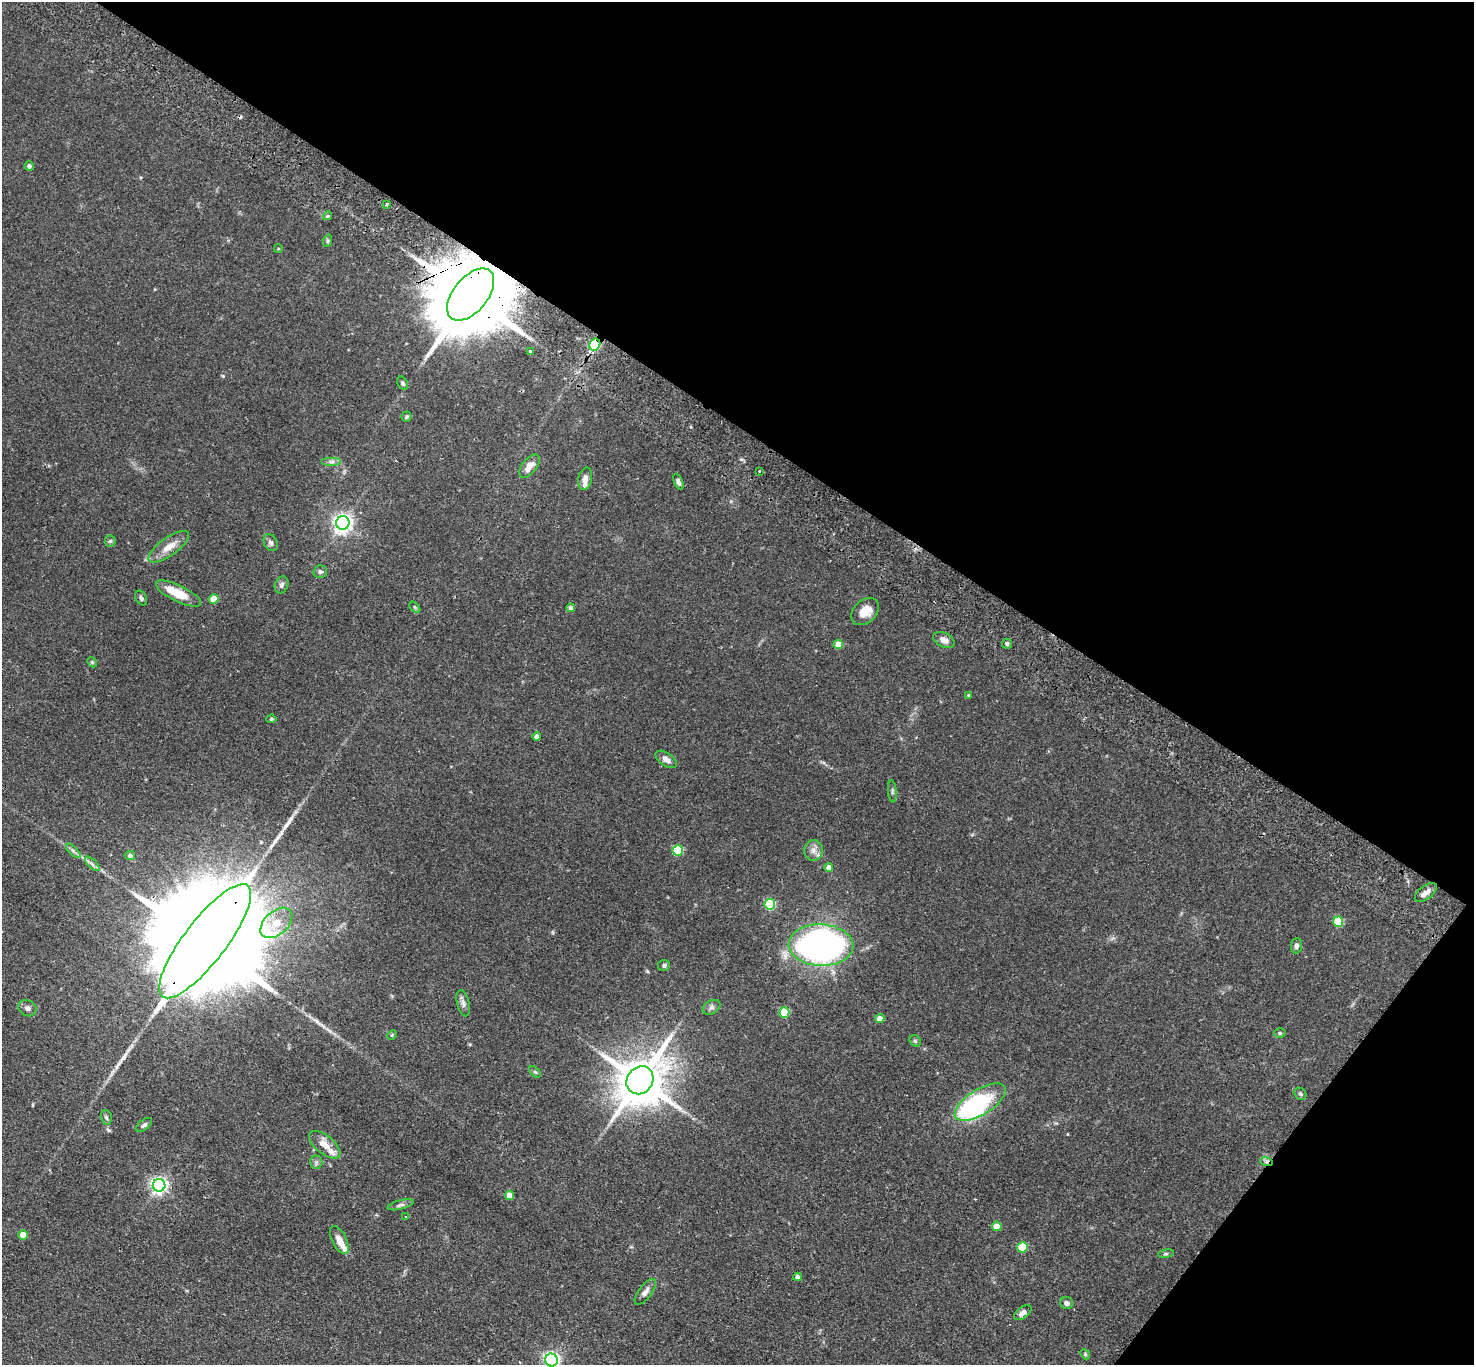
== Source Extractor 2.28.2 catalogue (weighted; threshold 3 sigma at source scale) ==
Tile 8 of 4 x 4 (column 4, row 2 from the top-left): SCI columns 4453-5924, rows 3067-4429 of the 5961 x 5993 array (HDU 1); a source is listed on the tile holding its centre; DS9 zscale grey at full resolution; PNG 1476 x 1367 px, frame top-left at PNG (2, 2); each listed source drawn as its Kron ellipse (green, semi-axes under 4 px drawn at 4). Shown black and unused: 35% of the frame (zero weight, under 2 of 3 exposures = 3% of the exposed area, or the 3 px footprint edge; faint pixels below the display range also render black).
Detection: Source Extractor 2.28.2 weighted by HDU 2 'WHT'; one run over the whole footprint, this tile lists its part. Background 0.0743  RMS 0.0057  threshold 0.0258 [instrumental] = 3 sigma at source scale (4.5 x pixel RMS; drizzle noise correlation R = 1.50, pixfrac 1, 0.05/0.05 arcsec/px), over >= 5 px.
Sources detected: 90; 1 inside a brighter object's white glare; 1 cosmic-ray / hot-pixel residue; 1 long thin detection or spike segment (spike, bleed or trail) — neither listed nor drawn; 5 inside a brighter listed object's ellipse — not listed separately; the other 82 listed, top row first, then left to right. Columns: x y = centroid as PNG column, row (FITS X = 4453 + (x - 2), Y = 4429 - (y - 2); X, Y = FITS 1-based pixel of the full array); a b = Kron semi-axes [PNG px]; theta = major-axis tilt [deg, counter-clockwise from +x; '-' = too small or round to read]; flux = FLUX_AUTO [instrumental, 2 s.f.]
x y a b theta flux
29 166 4 4 - 1.7
386 205 4 3 - 0.87
328 216 4 4 - 1.5
327 241 6 4 71 0.85
278 249 4 3 - 0.47
471 295 30 17 51 11000
595 345 6 5 - 38
531 352 4 4 - 1.9
403 383 7 5 -60 1
407 417 5 5 - 0.83
332 462 10 4 0 1.7
529 466 14 7 51 5.2
759 471 3 3 - 0.64
585 479 11 6 78 3.2
678 482 8 4 -67 1.6
343 523 7 6 - 280
110 541 5 5 - 0.84
271 543 9 6 -63 1.7
169 547 24 9 35 7.3
320 572 7 6 - 1.3
281 585 9 6 68 1.7
179 594 24 8 -26 12
141 598 8 5 -62 1.2
213 599 5 4 - 12
415 607 7 4 -46 0.8
571 608 4 4 - 2.3
865 611 16 11 42 7.9
944 640 11 7 -27 3.6
838 644 5 4 - 8.9
1007 644 5 5 - 1.1
92 662 5 4 - 0.69
968 695 4 3 - 0.58
271 719 5 4 - 0.77
537 736 4 4 - 2.9
666 759 12 6 -34 3.1
892 791 11 4 -85 1.1
678 850 5 5 - 33
814 850 10 9 - 3.2
73 851 9 3 -45 1.4
130 856 5 4 - 1.6
92 864 9 3 -45 1.4
829 868 4 4 - 4.2
1426 892 13 6 37 3.2
770 904 5 5 - 44
1338 922 5 5 - 25
276 923 18 11 42 9
205 941 70 21 52 34000
821 945 32 21 -3 230
1296 946 8 5 84 1.7
664 965 6 5 - 1.1
463 1003 13 6 -76 2.2
711 1007 9 6 31 1.7
27 1008 9 7 -31 2.1
784 1012 5 5 - 21
880 1018 4 4 - 4.7
1280 1033 5 5 - 0.91
392 1035 5 3 - 0.49
915 1041 6 5 - 0.83
535 1072 7 4 -43 0.83
640 1080 15 12 52 2500
1300 1094 6 5 - 0.96
980 1102 29 12 32 48
106 1117 7 5 -76 1.2
144 1125 9 5 37 1.4
325 1145 19 9 -39 6
1266 1161 6 4 -18 1.3
316 1162 6 6 - 1.2
159 1185 6 6 - 180
509 1195 4 4 - 4.9
401 1205 13 4 14 1.6
406 1217 4 3 - 0.4
997 1226 5 4 - 8
23 1235 5 5 - 8.7
339 1240 15 7 -63 5.1
1022 1247 5 5 - 22
1166 1254 8 4 8 0.95
798 1277 4 4 - 2.4
645 1292 15 6 53 2.8
1067 1303 6 6 - 1.9
1023 1313 10 5 36 3
1085 1354 5 4 - 0.73
551 1360 6 6 - 170
Overlapping masked pixels (flux is a lower limit): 4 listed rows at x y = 471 295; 595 345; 205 941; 1266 1161
Isophote crosses this tile's border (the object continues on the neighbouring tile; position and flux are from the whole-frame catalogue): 1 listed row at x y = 551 1360